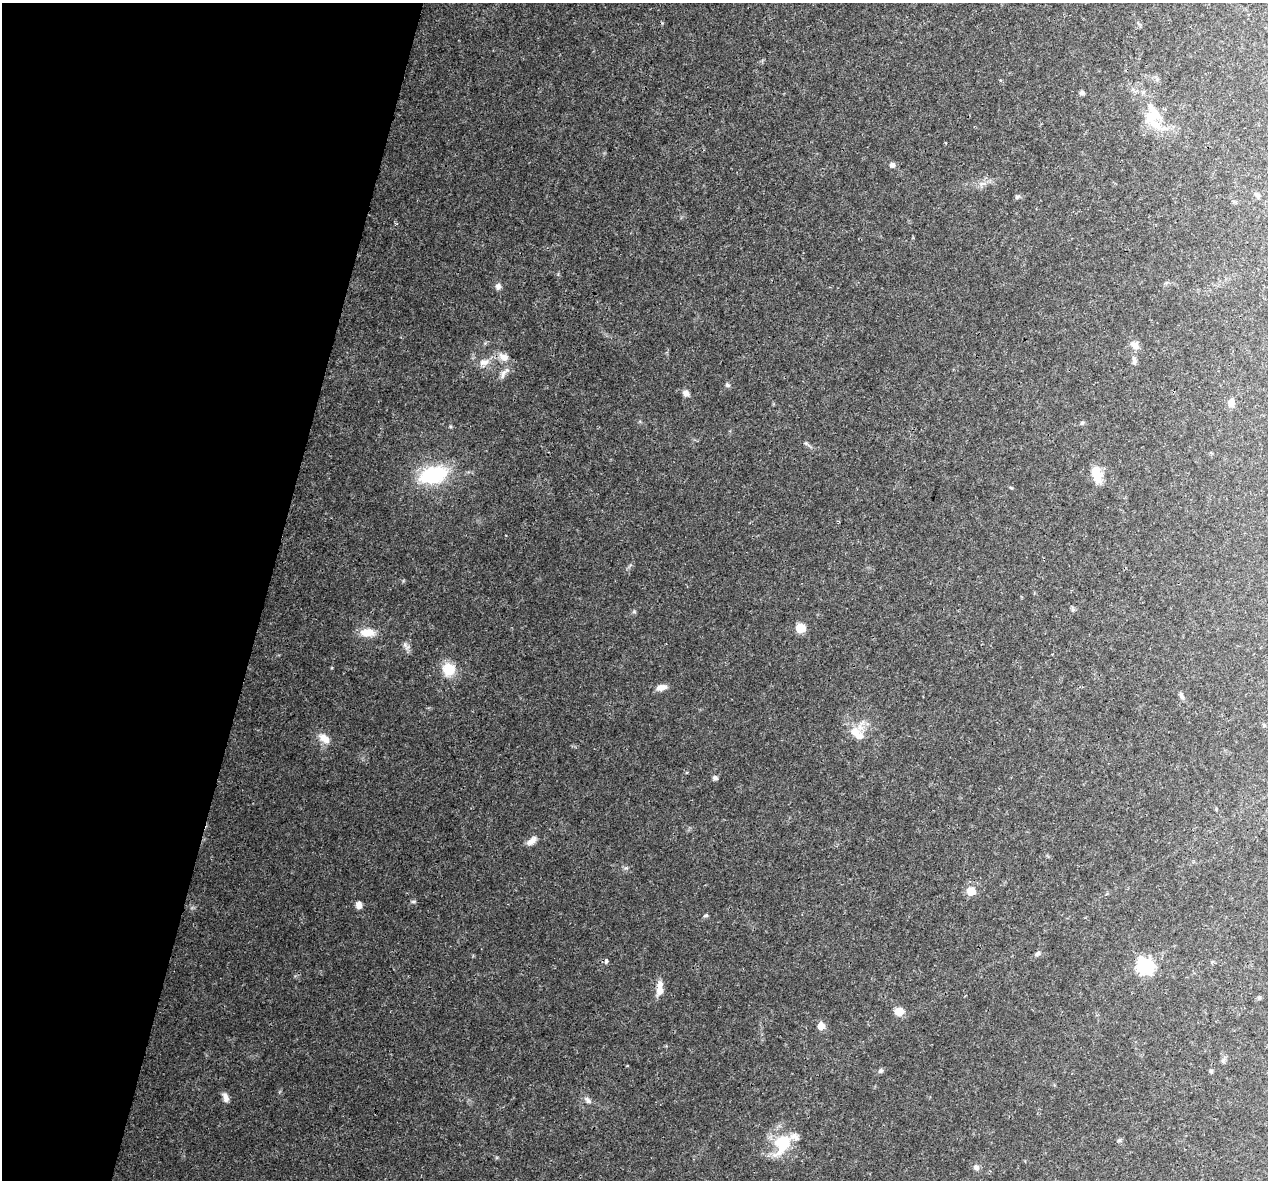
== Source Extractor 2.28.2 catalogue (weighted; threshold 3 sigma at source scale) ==
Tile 9 of 4 x 4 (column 1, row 3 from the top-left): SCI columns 15-1280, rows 1457-2634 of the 5100 x 5330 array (HDU 1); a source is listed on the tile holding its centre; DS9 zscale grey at full resolution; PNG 1270 x 1182 px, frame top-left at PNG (2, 3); no overlay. Shown black and unused: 21% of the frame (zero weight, under 3 of 4 exposures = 5% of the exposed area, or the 3 px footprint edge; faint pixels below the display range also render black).
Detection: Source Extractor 2.28.2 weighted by HDU 2 'WHT'; one run over the whole footprint, this tile lists its part. Background 0.0316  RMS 0.0021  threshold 0.00955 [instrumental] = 3 sigma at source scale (4.5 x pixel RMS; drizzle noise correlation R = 1.50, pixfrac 1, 0.0396/0.0396 arcsec/px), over >= 5 px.
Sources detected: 53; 5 inside a brighter listed object's ellipse — not listed separately; the other 48 listed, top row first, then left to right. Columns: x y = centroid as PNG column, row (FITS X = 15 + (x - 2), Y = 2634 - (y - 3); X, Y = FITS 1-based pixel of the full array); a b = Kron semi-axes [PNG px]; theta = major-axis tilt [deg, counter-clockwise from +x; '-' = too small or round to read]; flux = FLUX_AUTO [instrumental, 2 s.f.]
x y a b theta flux
1082 93 6 6 - 0.52
1150 118 21 15 -82 4.4
946 143 3 2 - 0.19
892 165 6 6 - 0.67
982 183 10 3 21 0.62
1257 195 6 6 - 0.45
1017 197 8 5 29 0.37
498 286 9 7 83 0.76
1135 345 12 9 -41 1.3
504 357 14 10 -27 1.9
1134 361 11 5 87 0.68
484 362 14 9 14 1.7
503 374 16 6 61 1.1
727 385 7 5 -34 0.42
686 393 8 7 - 0.92
1231 403 10 8 90 1.2
1082 423 6 4 43 0.3
1096 473 20 10 -76 3.8
433 475 27 16 15 16
800 628 6 6 - 8.2
367 632 18 9 -2 3.2
406 645 14 6 -57 0.8
449 669 16 14 -59 4.4
661 687 13 7 12 1.4
1181 696 10 5 -66 0.59
855 732 19 12 43 3.2
324 738 16 9 -39 2.2
715 778 6 5 - 0.64
531 841 14 7 42 1.3
971 891 6 6 - 5.3
413 902 7 3 18 0.31
359 905 8 7 - 1.1
706 915 7 4 7 0.33
1038 954 9 5 42 0.48
606 961 4 4 - 1.1
1145 966 7 7 - 58
660 991 14 9 72 1.6
1259 997 5 4 - 0.29
899 1011 9 8 - 2.5
821 1026 6 6 - 2.6
1223 1061 6 5 - 0.41
880 1071 7 6 - 0.49
1211 1071 5 5 - 0.33
226 1097 12 6 -72 1.1
588 1100 11 6 -51 0.76
1119 1140 6 5 - 0.37
782 1144 28 19 60 8.4
976 1167 8 7 - 0.71
Unlisted compact peaks at least as high as the median listed source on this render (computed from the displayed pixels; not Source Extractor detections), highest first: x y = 634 611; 626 868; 332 668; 806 443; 450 426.